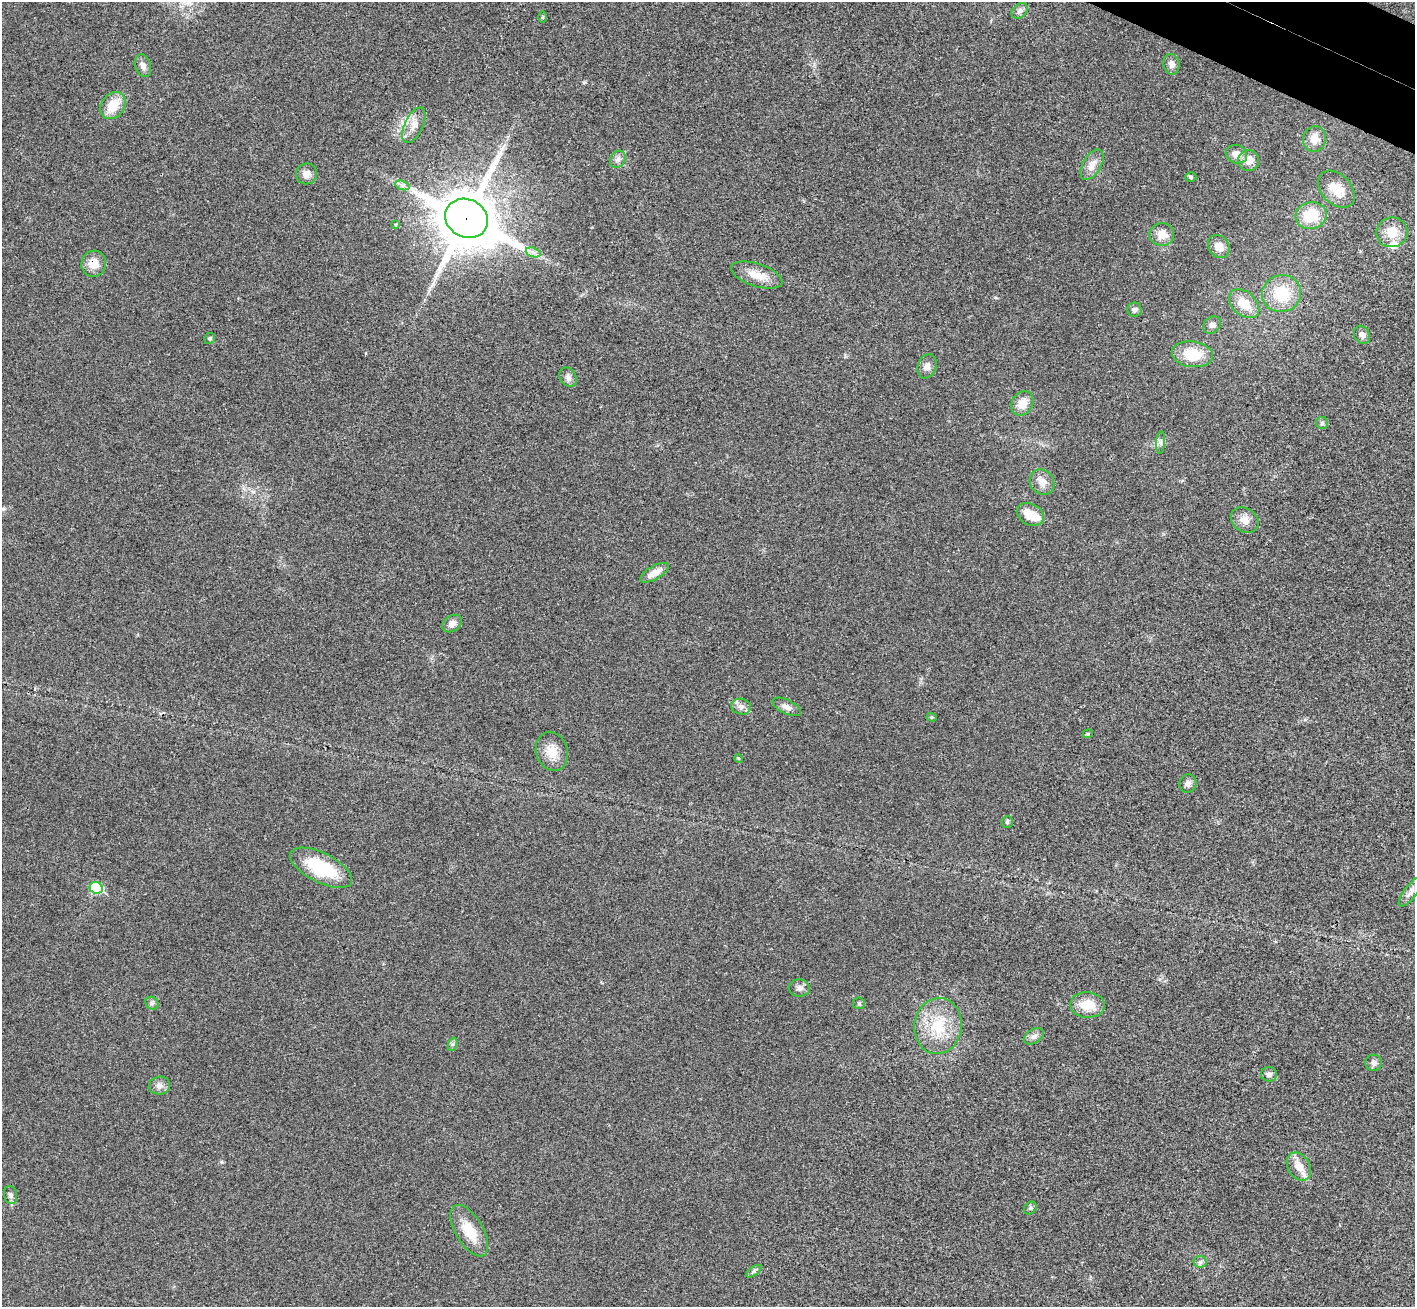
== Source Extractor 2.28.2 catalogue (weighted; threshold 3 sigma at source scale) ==
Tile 10 of 4 x 4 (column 2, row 3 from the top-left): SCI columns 1446-2858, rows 1637-2941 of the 5714 x 5748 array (HDU 1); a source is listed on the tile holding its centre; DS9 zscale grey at full resolution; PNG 1417 x 1309 px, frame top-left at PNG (2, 2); each listed source drawn as its Kron ellipse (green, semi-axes under 4 px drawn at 4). Shown black and unused: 1% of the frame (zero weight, under 3 of 4 exposures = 6% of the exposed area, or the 3 px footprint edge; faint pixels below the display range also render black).
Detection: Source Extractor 2.28.2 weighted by HDU 2 'WHT'; one run over the whole footprint, this tile lists its part. Background 0.0363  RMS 0.0067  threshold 0.03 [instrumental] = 3 sigma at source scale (4.5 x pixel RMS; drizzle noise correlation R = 1.50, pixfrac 1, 0.05/0.05 arcsec/px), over >= 5 px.
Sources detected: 70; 1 inside a brighter object's white glare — neither listed nor drawn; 1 inside a brighter listed object's ellipse — not listed separately; the other 68 listed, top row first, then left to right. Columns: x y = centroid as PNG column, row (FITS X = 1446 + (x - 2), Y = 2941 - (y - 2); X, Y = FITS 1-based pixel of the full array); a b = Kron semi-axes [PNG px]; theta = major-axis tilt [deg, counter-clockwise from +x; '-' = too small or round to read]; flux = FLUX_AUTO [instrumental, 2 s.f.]
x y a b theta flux
1020 11 9 6 41 2.2
542 17 5 3 - 0.74
1171 64 10 8 -81 3.2
143 66 11 8 -72 3.3
113 106 14 11 56 13
414 125 19 9 65 6.5
1315 139 13 11 74 7.6
1236 154 11 9 -18 5.4
618 159 9 7 58 2.6
1249 161 10 10 - 6.5
1092 165 17 9 60 6.3
307 174 10 10 - 4.4
1191 177 5 4 - 1
402 185 7 4 -19 1.9
1336 189 21 15 -46 12
1311 216 16 13 12 20
466 218 22 19 -28 3500
395 224 3 2 - 1
1392 232 15 15 - 12
1162 234 12 11 - 7.5
1219 246 12 10 -54 5.8
533 252 8 4 -18 2.2
94 264 13 12 - 7.8
757 275 27 11 -18 10
1282 294 20 18 17 23
1244 304 17 11 -41 13
1134 310 7 7 - 2.1
1212 325 10 7 42 2.6
1362 335 9 7 -59 2.8
210 338 6 5 - 1.2
1192 354 20 13 -7 18
927 366 12 9 69 3.6
568 377 10 8 -57 2.8
1022 403 13 10 56 8.6
1322 423 6 6 - 1.3
1161 442 11 4 85 1.9
1042 482 13 11 -53 5.9
1030 514 14 10 -27 12
1245 520 14 12 -34 5.9
654 573 16 6 30 7.1
452 624 11 7 35 4.2
741 707 10 8 -13 3.3
787 707 15 7 -26 3.6
932 717 5 4 - 0.86
1088 734 5 4 - 0.9
552 751 20 15 -72 11
738 758 4 3 - 0.67
1188 784 9 8 - 2.9
1007 822 6 5 - 1.1
321 868 34 14 -27 36
96 888 7 5 -22 36
1411 891 18 6 52 4.1
799 988 10 8 -2 3
152 1003 7 6 - 1.6
859 1003 6 5 - 1
1087 1005 17 12 -2 14
938 1026 28 23 82 27
1034 1036 11 7 31 2.7
453 1044 7 4 71 1.3
1374 1063 8 8 - 2.1
1269 1074 8 7 - 2.6
159 1086 11 9 10 3.5
1299 1167 15 11 -57 8.2
10 1195 9 6 -78 2.2
1030 1208 7 5 47 1.2
469 1231 29 13 -59 17
1200 1262 6 6 - 1.7
754 1271 9 4 36 1.5
Overlapping masked pixels (flux is a lower limit): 3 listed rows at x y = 466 218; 94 264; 96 888